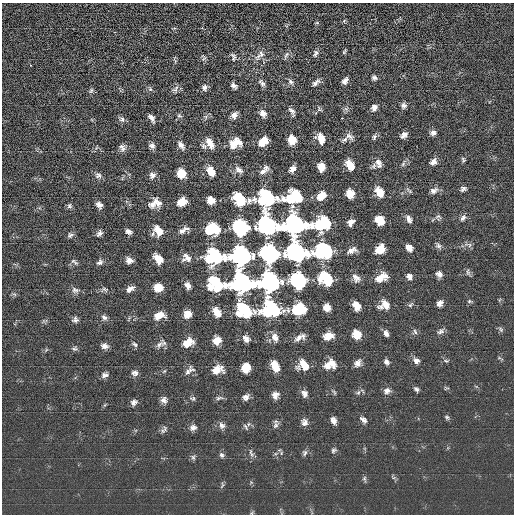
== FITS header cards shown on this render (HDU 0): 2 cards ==
NAXIS1  =                  512 / length of data axis 1
NAXIS2  =                  512 / length of data axis 2

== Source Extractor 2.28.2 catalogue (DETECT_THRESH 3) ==
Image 512 x 512 px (HDU 0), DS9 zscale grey, 1 PNG px = 1 image px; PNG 516 x 516 px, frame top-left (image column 1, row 512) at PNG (2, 3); no overlay
Background 0.557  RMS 15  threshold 45.5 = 3 sigma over >= 5 px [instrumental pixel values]
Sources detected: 191; all 191 listed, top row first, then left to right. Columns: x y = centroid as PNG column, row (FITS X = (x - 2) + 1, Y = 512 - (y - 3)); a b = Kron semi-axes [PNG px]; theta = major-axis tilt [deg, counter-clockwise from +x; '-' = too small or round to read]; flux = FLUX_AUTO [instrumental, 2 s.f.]
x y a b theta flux
344 21 5 4 - 1100
317 23 5 3 - 1000
344 52 7 3 55 1300
316 53 10 6 61 2800
260 55 18 8 42 7000
286 55 12 4 58 2800
233 57 11 6 -72 3100
204 58 8 6 -57 2100
175 61 9 4 -65 1400
30 65 3 2 - 1400
374 78 6 5 - 2700
345 81 7 5 51 4300
291 82 8 7 - 3300
316 82 11 6 44 4000
262 83 11 6 -55 3300
234 86 6 4 -46 3400
204 88 8 6 -80 3600
150 89 6 5 - 1900
175 89 10 7 49 3500
91 90 8 5 63 2100
404 106 7 7 - 3400
374 108 7 6 - 4600
319 109 7 6 - 1900
346 109 7 4 -18 2000
292 111 12 5 -56 3600
263 113 8 7 - 5900
234 115 8 6 60 5100
179 116 6 6 - 2100
151 118 8 4 -55 4500
342 118 3 2 - 1600
122 119 9 7 -52 3100
433 133 7 6 - 3800
404 135 7 5 42 4700
349 136 12 7 -28 4500
374 137 8 5 69 2400
321 138 10 7 -62 13000
292 140 8 6 -79 17000
345 140 9 5 30 2700
263 142 9 7 47 16000
210 143 12 7 -60 9800
235 143 13 10 25 16000
181 145 10 6 -53 4600
152 146 7 6 - 3700
204 146 9 7 -60 2600
122 148 9 7 -83 4000
463 159 6 4 -63 1600
433 162 8 7 - 5100
379 163 12 7 -69 4900
403 164 7 4 46 2200
350 165 10 7 -59 16000
374 166 8 6 66 2700
266 167 8 7 - 3100
321 167 7 6 - 13000
292 169 8 6 48 5400
239 170 12 7 -35 5200
210 171 10 7 -56 13000
263 171 16 6 26 5300
181 173 8 7 - 16000
98 175 9 8 - 3300
152 175 9 8 - 4500
463 189 8 6 22 2700
409 190 10 4 -48 2000
434 191 10 7 25 4400
379 192 11 7 -59 14000
350 193 8 7 - 14000
321 196 10 7 42 13000
293 197 14 10 22 75000
267 198 14 13 - 110000
240 199 11 8 -45 63000
211 200 7 6 - 10000
182 202 8 6 31 13000
158 203 13 7 -53 6000
152 204 11 10 - 6300
99 205 7 5 -47 4400
69 206 7 6 - 2200
438 216 9 6 10 2500
463 218 8 6 54 3300
409 219 9 6 -58 4700
380 220 8 7 - 17000
351 222 8 6 49 6200
296 224 15 12 3 290000
323 224 14 10 26 73000
268 225 12 9 -44 440000
240 227 9 8 - 300000
212 229 11 8 13 62000
158 230 12 8 -56 13000
184 230 15 6 27 5600
128 232 6 4 -33 3600
100 233 7 5 46 3700
70 235 7 6 - 2600
470 245 7 4 89 2000
438 246 9 7 -53 3000
409 248 7 6 - 6600
380 249 8 7 - 17000
352 250 13 7 21 6100
324 251 15 12 5 110000
297 252 12 10 -41 440000
269 254 9 9 - 640000
240 256 12 10 23 440000
214 257 15 12 8 110000
186 258 11 9 -35 6700
158 259 9 6 -52 16000
129 260 7 6 - 6000
74 262 11 5 -32 2300
100 262 8 6 36 3300
468 272 10 5 -72 2500
439 274 8 6 -39 4500
409 276 7 6 - 4400
381 277 13 8 25 14000
356 278 11 8 -54 6300
326 279 11 8 -44 62000
298 281 9 8 - 300000
269 282 12 10 22 450000
243 283 15 12 4 280000
216 284 13 10 -28 71000
187 285 7 5 -61 5200
158 287 7 7 - 17000
105 289 9 4 -35 2300
130 289 10 6 28 5100
75 290 11 8 -19 4000
14 294 7 4 -18 1700
469 301 6 5 - 1500
440 303 7 6 - 5100
384 305 11 9 9 11000
410 305 8 5 38 2100
356 306 8 6 -61 12000
327 307 7 6 - 9000
299 309 10 8 21 61000
271 310 16 12 -1 110000
245 311 14 10 -38 72000
217 312 10 6 -56 12000
188 314 7 6 - 12000
159 316 11 7 17 13000
104 317 9 6 -45 3200
75 320 7 7 - 3100
501 329 8 5 -52 2200
415 332 8 5 -63 2100
440 332 10 6 22 3200
386 333 7 5 -70 3900
357 334 8 7 - 17000
328 336 9 7 21 12000
275 337 11 9 -60 6900
300 337 14 6 24 6500
246 339 9 7 -43 5600
217 340 7 7 - 12000
188 342 10 7 27 15000
135 344 8 5 -29 2100
159 344 14 6 51 4400
104 346 8 6 -14 4900
75 349 7 6 - 2300
416 361 7 7 - 4500
446 361 5 5 - 1600
386 362 7 5 -50 3100
357 363 9 7 59 5300
333 364 13 6 -64 6700
303 365 11 9 -34 17000
328 365 11 9 40 8300
275 366 10 6 -62 18000
246 368 8 7 - 20000
217 369 11 8 16 13000
190 370 15 8 38 5000
134 373 9 7 -16 4000
105 375 9 6 16 3800
416 389 6 4 -49 2400
387 391 9 8 - 4100
334 392 7 3 -53 1400
358 393 7 5 52 2100
304 394 9 7 -69 4600
275 395 7 6 - 6300
246 397 8 6 37 4700
193 398 6 6 - 1900
219 398 11 5 8 2400
164 400 8 7 - 4700
134 402 8 6 32 3800
447 417 6 6 - 1800
333 420 7 5 -71 4900
363 420 10 6 -38 3700
304 422 9 7 -81 4900
222 425 9 8 - 4300
276 425 9 6 50 3000
193 427 9 7 16 4400
246 427 11 4 -57 1800
163 431 7 7 - 2700
333 450 7 5 33 2000
251 452 6 4 66 1300
305 453 8 5 79 2500
252 454 6 6 - 2300
221 455 8 6 -69 2700
193 457 8 6 -74 2200
364 479 8 5 -77 1900
222 485 10 4 73 1800